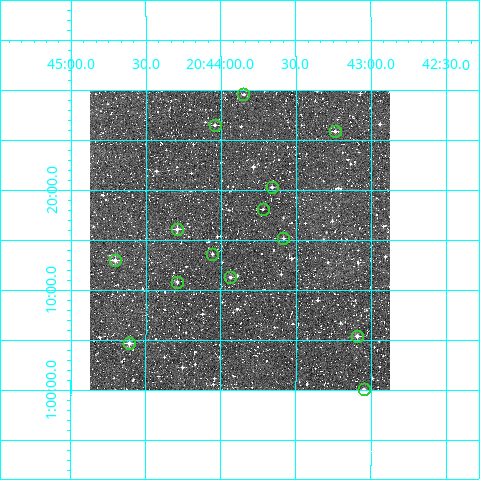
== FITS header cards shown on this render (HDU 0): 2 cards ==
NAXIS1  =                  300
NAXIS2  =                  300

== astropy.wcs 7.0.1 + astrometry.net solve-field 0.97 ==
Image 300 x 300 px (HDU 0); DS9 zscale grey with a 90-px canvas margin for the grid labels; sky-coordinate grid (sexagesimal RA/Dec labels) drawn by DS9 from the SOLVED WCS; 14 Tycho-2 reference stars matched to detected sources circled (green)
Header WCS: RA---TAN/DEC--TAN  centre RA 20:43:52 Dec +01:15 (310.97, +1.25 deg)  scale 6 arcsec/px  FOV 30.0' x 30.0'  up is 0 deg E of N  parity normal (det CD < 0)
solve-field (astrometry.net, Tycho-2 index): VERIFIED the header's WCS against the Tycho-2 star catalogue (verified at 2 index scales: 6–14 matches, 0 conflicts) and refined it, rather than solving blind
Solved WCS: RA---TAN-SIP/DEC--TAN-SIP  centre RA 20:43:52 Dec +01:15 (310.97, +1.25 deg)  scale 6 arcsec/px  FOV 30.0' x 30.0'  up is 0 deg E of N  parity normal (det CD < 0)
The solver's refit moves the header's centre by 1.8 arcsec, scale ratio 0.9993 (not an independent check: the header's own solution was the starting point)
Tycho-2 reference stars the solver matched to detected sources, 14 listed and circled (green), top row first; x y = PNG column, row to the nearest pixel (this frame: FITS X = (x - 90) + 1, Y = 300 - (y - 91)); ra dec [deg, ICRS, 3 dp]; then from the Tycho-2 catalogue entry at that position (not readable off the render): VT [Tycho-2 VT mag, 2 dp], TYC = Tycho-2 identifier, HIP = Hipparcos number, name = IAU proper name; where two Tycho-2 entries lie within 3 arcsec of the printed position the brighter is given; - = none
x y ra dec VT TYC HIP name
243 94 310.962 +1.492 12.40 511-371-1 - -
215 125 311.010 +1.442 11.57 511-425-1 - -
335 131 310.810 +1.431 10.89 511-555-1 - -
272 187 310.915 +1.338 12.17 511-987-1 - -
263 209 310.930 +1.301 12.15 511-1269-1 - -
177 229 311.073 +1.268 11.26 511-1307-1 - -
283 238 310.895 +1.253 12.31 511-1385-1 - -
212 254 311.014 +1.227 12.21 511-1545-1 - -
115 260 311.176 +1.216 10.76 511-1673-1 - -
230 277 310.984 +1.188 11.47 511-1110-1 - -
177 282 311.073 +1.181 12.18 511-1086-1 - -
357 336 310.773 +1.090 10.98 511-682-1 - -
129 343 311.152 +1.078 10.85 511-1260-1 - -
364 389 310.762 +1.002 11.73 511-1764-1 - -